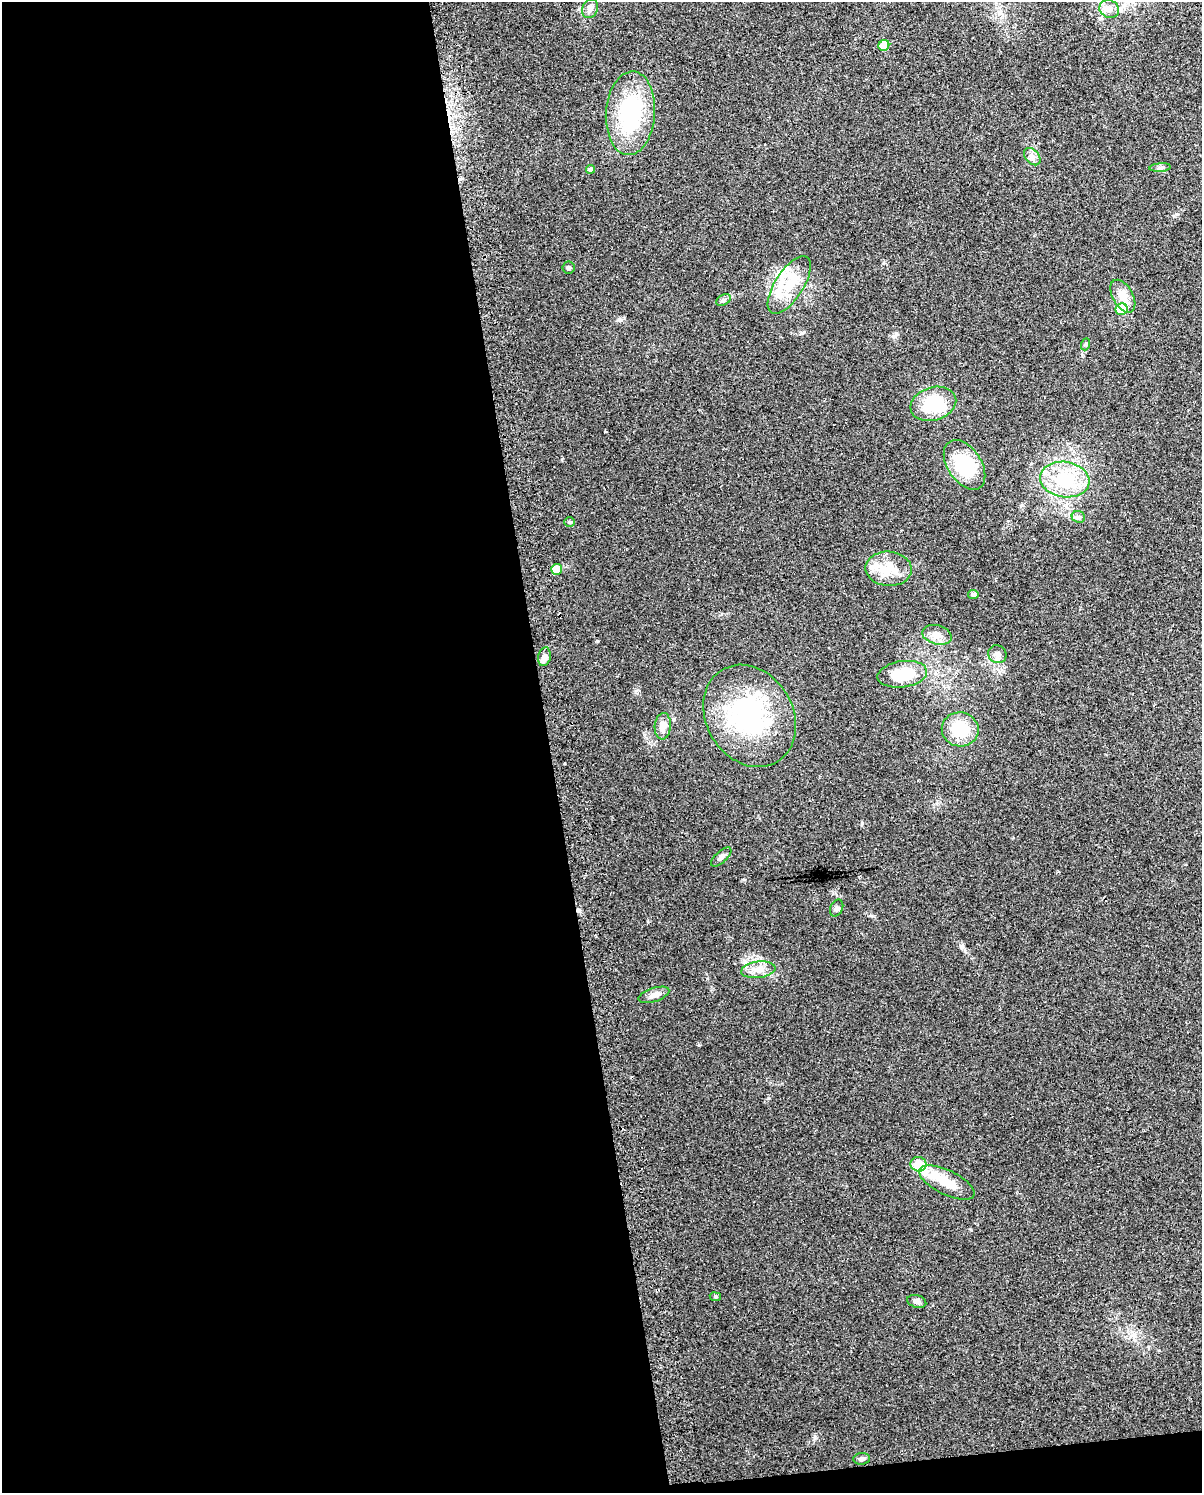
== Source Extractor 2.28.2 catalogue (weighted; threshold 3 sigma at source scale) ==
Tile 9 of 4 x 3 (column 1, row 3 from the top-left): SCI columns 32-1231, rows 28-1518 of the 4864 x 4573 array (HDU 1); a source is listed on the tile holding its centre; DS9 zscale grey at full resolution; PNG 1204 x 1495 px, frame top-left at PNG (2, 2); each listed source drawn as its Kron ellipse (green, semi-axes under 4 px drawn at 4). Shown black and unused: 47% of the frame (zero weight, under 2 of 3 exposures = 2% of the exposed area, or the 3 px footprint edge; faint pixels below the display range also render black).
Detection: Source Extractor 2.28.2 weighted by HDU 2 'WHT'; one run over the whole footprint, this tile lists its part. Background 0.0646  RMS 0.0088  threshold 0.0397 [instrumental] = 3 sigma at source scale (4.5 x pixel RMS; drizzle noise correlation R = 1.50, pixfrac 1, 0.0396/0.0396 arcsec/px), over >= 5 px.
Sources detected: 42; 2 inside a brighter object's white glare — neither listed nor drawn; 3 inside a brighter listed object's ellipse — not listed separately; the other 37 listed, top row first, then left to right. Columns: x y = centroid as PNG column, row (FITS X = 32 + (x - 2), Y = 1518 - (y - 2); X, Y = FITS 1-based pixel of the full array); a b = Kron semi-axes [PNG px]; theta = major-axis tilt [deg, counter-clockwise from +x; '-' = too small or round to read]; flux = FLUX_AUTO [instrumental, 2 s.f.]
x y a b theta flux
590 9 10 7 69 4.4
1109 9 10 8 -24 5.3
884 45 5 5 - 20
630 113 42 24 86 83
1032 157 10 6 -50 3.5
1160 168 10 4 5 2.5
590 169 4 4 - 2.9
568 268 6 6 - 1.5
789 285 33 14 57 26
1123 296 18 10 -60 11
724 300 8 5 27 2.1
1122 309 6 5 - 30
1086 344 6 4 70 1.3
933 404 23 16 17 45
964 465 27 17 -56 43
1065 480 25 17 -8 44
1078 517 7 6 - 2
569 522 5 4 - 1.2
557 569 5 5 - 15
889 569 23 17 -5 21
973 594 5 4 - 2.4
937 635 15 9 -15 7.4
997 654 9 8 - 4
545 657 9 6 79 4.4
902 674 25 13 8 34
750 716 54 43 -59 110
663 726 13 8 86 7.8
960 729 18 17 - 30
721 857 13 5 42 3
837 908 9 6 65 2.2
758 970 17 8 7 8.1
654 995 16 7 18 4.9
918 1164 8 7 - 18
947 1182 30 12 -26 17
715 1297 6 3 -8 0.95
917 1301 10 6 -16 3.1
862 1459 8 6 6 2.3
Unlisted compact peaks at least as high as the median listed source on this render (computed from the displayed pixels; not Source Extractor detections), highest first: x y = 862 823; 802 333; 562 459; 815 1437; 699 1045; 873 916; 620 320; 637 690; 1176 214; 894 336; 1159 1350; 707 978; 1022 505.